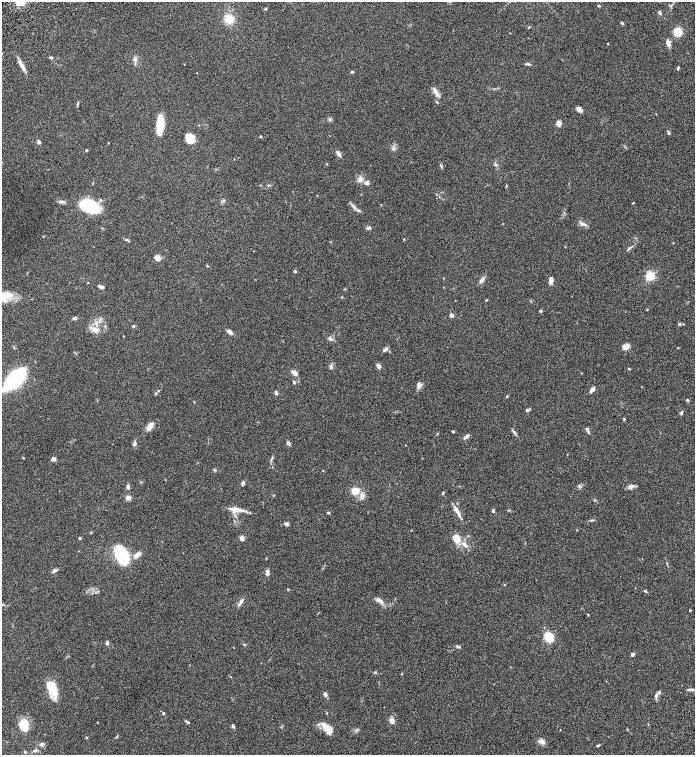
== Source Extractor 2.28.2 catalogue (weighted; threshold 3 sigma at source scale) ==
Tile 6 of 4 x 4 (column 2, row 2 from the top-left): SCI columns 1647-3031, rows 3113-4617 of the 6200 x 6220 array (HDU 1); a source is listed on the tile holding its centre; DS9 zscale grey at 2 x 2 block average (1 PNG px = mean of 2 x 2 image px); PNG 697 x 757 px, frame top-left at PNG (2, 2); no overlay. Shown black and unused: <1% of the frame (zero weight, under 6 of 12 exposures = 6% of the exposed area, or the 3 px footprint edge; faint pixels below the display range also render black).
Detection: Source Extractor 2.28.2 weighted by HDU 2 'WHT'; one run over the whole footprint, this tile lists its part. Background 0.0762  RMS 0.0039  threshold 0.016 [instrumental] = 3 sigma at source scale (4.09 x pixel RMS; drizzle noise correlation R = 1.36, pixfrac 0.8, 0.05/0.05 arcsec/px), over >= 5 px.
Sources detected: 147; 2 inside a brighter object's white glare — not listed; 5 inside a brighter listed object's ellipse — not listed separately; the other 140 listed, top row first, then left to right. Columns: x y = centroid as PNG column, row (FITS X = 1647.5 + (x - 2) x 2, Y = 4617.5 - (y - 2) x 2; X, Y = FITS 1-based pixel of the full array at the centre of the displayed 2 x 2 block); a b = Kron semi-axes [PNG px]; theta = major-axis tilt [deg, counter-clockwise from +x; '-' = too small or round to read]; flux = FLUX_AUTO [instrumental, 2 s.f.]
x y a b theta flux
671 5 3 2 - 0.61
599 6 3 2 - 0.79
265 8 3 2 - 0.86
660 12 6 3 -70 1.5
229 19 7 7 - 14
622 23 4 3 - 0.98
529 27 3 2 - 0.55
677 32 8 8 - 11
608 43 2 2 - 0.43
668 43 9 5 -73 3.1
51 58 4 3 - 1.2
135 60 5 3 - 1.6
184 64 2 2 - 0.3
528 64 6 3 -10 1.2
22 65 16 4 -63 5.3
678 68 5 2 - 1.1
352 72 4 3 - 0.9
436 92 13 4 -62 4.2
437 102 3 2 - 0.63
78 103 4 3 - 0.89
579 109 6 4 -43 4.4
558 123 4 4 - 4.9
160 124 19 7 89 15
668 133 5 3 - 1.1
261 136 3 3 - 0.6
190 138 11 8 -49 9
39 142 4 4 - 1.9
86 150 3 3 - 0.81
338 153 7 4 -58 2.7
327 164 2 2 - 0.4
496 164 4 2 - 0.84
441 166 5 3 - 1.1
360 179 8 6 76 3.5
367 183 6 5 - 2.3
269 185 3 2 - 0.67
100 200 4 3 - 0.9
61 201 5 3 - 1.5
223 201 4 3 - 1.1
633 203 3 2 - 0.42
90 206 17 11 -27 47
354 207 7 3 -62 1.9
358 210 3 2 - 0.82
583 224 10 4 -22 2.5
368 228 6 3 6 1.8
404 239 3 2 - 0.45
126 240 5 3 - 1
628 249 6 2 56 0.99
157 258 6 5 - 3.6
295 271 3 3 - 1.3
650 276 3 3 - 92
443 278 2 2 - 0.42
482 279 5 4 - 1.9
551 280 8 4 85 3.6
101 287 6 3 -16 2.3
7 296 10 6 -29 7.4
342 297 3 2 - 0.46
486 300 3 2 - 0.48
647 309 3 2 - 0.46
540 311 3 3 - 0.85
451 315 2 2 - 6
75 318 5 4 - 1.6
679 324 3 3 - 1.5
683 324 2 2 - 0.46
133 326 4 3 - 0.94
96 330 8 6 4 5
230 332 8 4 -41 2.8
625 347 7 5 36 5.4
385 350 5 4 - 2
378 366 5 3 - 2.9
331 368 4 3 - 0.87
629 369 3 2 - 0.57
294 373 7 4 -45 4.1
14 380 18 8 46 100
294 382 3 3 - 1.2
419 386 6 5 - 2.5
592 389 6 3 47 2.8
156 393 4 3 - 0.84
276 393 4 4 - 1.9
507 396 3 2 - 0.6
687 400 4 3 - 1
527 410 4 3 - 1.5
681 413 4 3 - 1.1
624 419 3 2 - 0.54
149 427 10 5 57 5.4
587 429 6 4 -63 1.6
453 431 3 2 - 1.1
514 432 5 3 - 1.2
466 437 7 4 37 1.9
135 443 5 3 - 2.2
288 443 5 3 - 2.3
406 445 2 2 - 0.3
53 459 4 3 - 3.9
215 470 3 3 - 0.72
243 483 4 3 - 2.1
580 486 5 2 - 0.91
631 486 9 5 35 2.7
128 487 6 3 -75 1.7
355 491 6 5 - 11
443 493 4 3 - 0.64
273 495 3 2 - 0.42
362 496 8 5 -89 4.2
128 498 3 3 - 11
457 503 3 2 - 0.41
237 510 20 4 -8 7.8
493 511 4 3 - 1.3
457 512 15 4 -60 4.9
328 513 2 2 - 1.3
286 524 5 3 - 1.9
80 538 2 2 - 1.7
242 538 2 2 - 9.7
459 539 11 7 72 5
465 545 10 4 -39 4.2
122 555 13 7 -65 69
137 555 7 5 41 4.6
54 571 6 4 37 1.7
267 572 6 4 89 3.1
288 589 3 2 - 0.49
645 591 4 3 - 0.72
379 600 10 4 -37 4.1
240 602 9 3 56 2.6
690 610 3 2 - 0.5
549 637 10 7 -54 18
107 643 4 4 - 1.6
459 647 5 3 - 1.1
632 654 2 2 - 3.1
692 689 6 3 -6 1.8
53 691 14 11 88 15
325 694 4 4 - 2.1
656 696 8 3 88 1.9
163 713 3 3 - 0.92
392 721 7 5 -68 3.2
188 722 6 2 -30 1.2
24 725 10 7 -89 20
233 726 5 3 - 1.5
328 729 16 7 -50 9.5
560 730 2 2 - 0.35
542 741 8 6 -3 3.4
42 744 5 4 - 2.9
598 745 4 3 - 0.98
35 750 7 3 20 1.6
Diffuse or blended objects may show on this block-average render without a row.